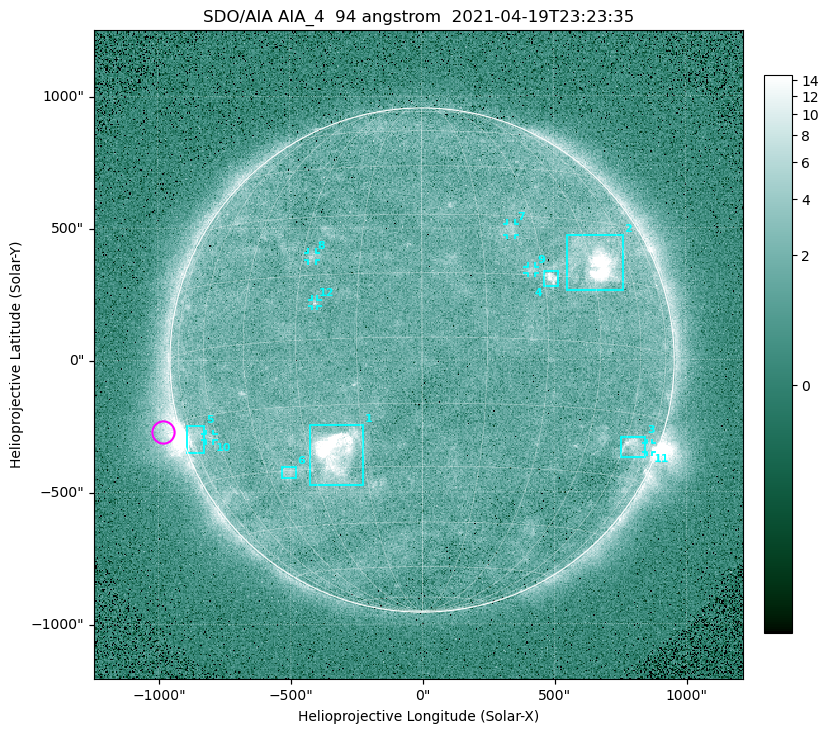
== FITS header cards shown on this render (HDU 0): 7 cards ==
TELESCOP= 'SDO/AIA '
INSTRUME= 'AIA_4   '
WAVELNTH=                   94
WAVEUNIT= 'angstrom'
DATE-OBS= '2021-04-19T23:23:35.15'
CTYPE1  = 'HPLN-TAN'
CTYPE2  = 'HPLT-TAN'

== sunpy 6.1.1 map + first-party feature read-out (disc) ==
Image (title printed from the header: SDO/AIA AIA_4  94 angstrom  2021-04-19T23:23:35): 512 x 512 px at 4.8 arcsec/px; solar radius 955 arcsec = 199 px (full disc in frame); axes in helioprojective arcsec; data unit not stated in the header (colour bar unlabelled)
Orientation: roll -0.138 deg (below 1 deg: not rotated)
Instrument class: DISC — disc imager (sunpy class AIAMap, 94 A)
Bright regions (active regions / flare kernels): reference = the median radial profile (limb darkening/brightening removed); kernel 5 px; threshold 5 sigma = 2.5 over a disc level ~1.74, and >= 1.15x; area >= 9 px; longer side >= 5 px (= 24 arcsec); searched inside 0.97 R_sun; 12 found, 12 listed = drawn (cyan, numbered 1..; 6 of them under ~33 arcsec drawn as corner ticks so the feature stays visible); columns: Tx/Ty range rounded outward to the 10 arcsec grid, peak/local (2 s.f.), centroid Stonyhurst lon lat
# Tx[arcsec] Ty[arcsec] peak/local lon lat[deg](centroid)
1 -430..-220 -470..-240 43 -22 -26
2 550..760 260..470 26 +47 +19
3 750..850 -370..-290 4.7 +64 -22
4 460..520 280..340 7 +32 +15
5 -900..-820 -350..-250 5.6 -72 -19
6 -540..-480 -450..-400 3 -38 -30
7 320..360 470..520 2.9 +23 +26
8 -430..-400 380..410 3 -27 +20
9 400..430 330..360 2.9 +27 +16
10 -820..-790 -300..-280 2.6 -63 -20
11 850..870 -350..-310 3 +75 -22
12 -420..-390 200..230 2.9 -25 +8
Off-limb structures (1.02-1.3 R_sun): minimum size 50 px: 5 found; the strongest spans PA ~85..115 deg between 1.02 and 1.22 R_sun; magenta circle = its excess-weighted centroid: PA ~105 deg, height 1.07 R_sun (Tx ~-980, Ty ~-270 arcsec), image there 4.8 x the reference